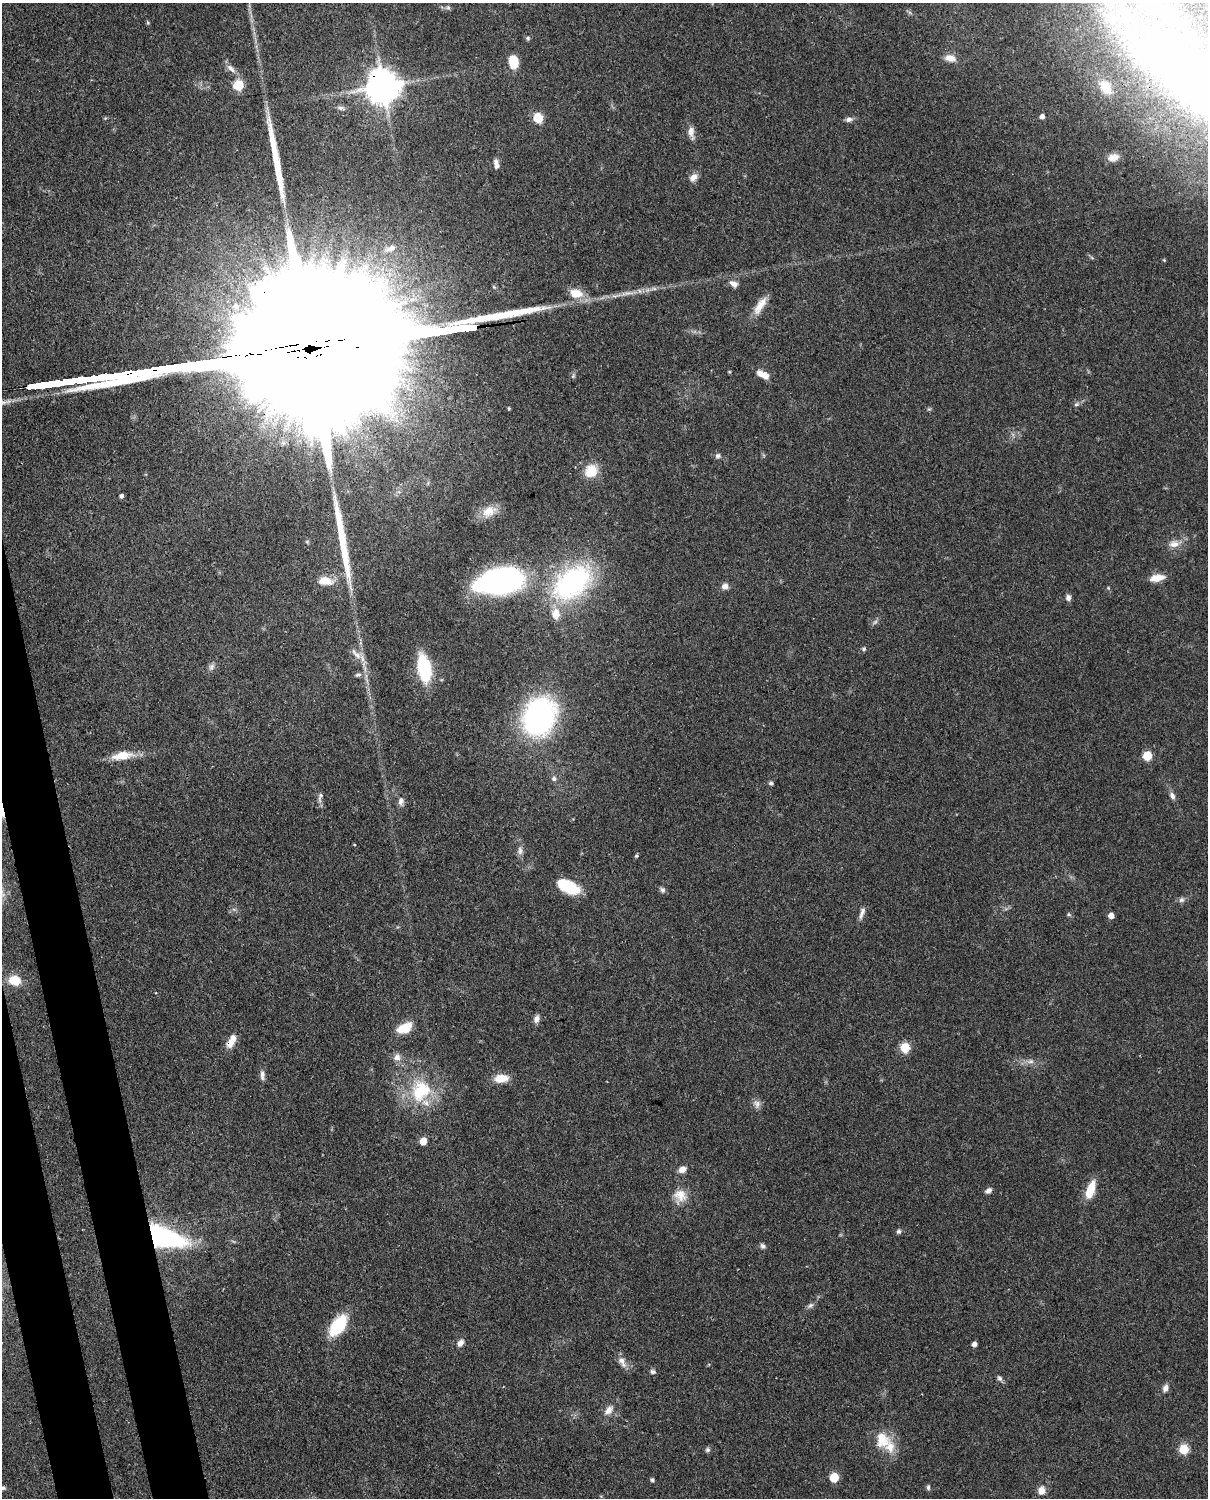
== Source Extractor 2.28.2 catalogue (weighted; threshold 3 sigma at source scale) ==
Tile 7 of 4 x 3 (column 3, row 2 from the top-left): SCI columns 2499-3704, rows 1760-3255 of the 4999 x 4902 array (HDU 1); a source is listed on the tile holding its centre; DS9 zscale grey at full resolution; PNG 1210 x 1500 px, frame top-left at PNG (2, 3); no overlay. Shown black and unused: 4% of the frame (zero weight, under 3 of 4 exposures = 7% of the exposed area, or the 3 px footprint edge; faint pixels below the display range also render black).
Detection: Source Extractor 2.28.2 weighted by HDU 2 'WHT'; one run over the whole footprint, this tile lists its part. Background 0.087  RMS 0.0039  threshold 0.0175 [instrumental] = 3 sigma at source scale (4.5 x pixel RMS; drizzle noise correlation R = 1.50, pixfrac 1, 0.05/0.05 arcsec/px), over >= 5 px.
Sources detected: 112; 2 inside a brighter object's white glare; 3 long thin detections or spike segments (spike, bleed or trail) — not listed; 8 inside a brighter listed object's ellipse — not listed separately; the other 99 listed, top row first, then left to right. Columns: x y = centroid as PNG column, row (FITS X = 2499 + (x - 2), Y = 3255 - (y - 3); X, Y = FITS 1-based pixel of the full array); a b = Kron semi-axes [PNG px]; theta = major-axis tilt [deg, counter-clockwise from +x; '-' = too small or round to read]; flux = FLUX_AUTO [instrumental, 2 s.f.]
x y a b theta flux
448 7 6 5 - 0.8
148 23 7 4 -59 0.51
528 38 6 5 - 0.63
950 58 14 8 -15 3.2
513 62 13 9 -78 8.1
231 68 15 6 -42 2.4
1196 84 192 64 -30 230
238 85 6 6 - 24
383 86 10 10 - 940
341 108 10 5 -16 1.3
1042 117 4 4 - 1.8
538 118 10 9 - 6.6
849 119 10 6 8 1.5
691 132 16 7 -83 2.7
1113 157 13 8 10 3.3
496 162 9 6 -75 1.5
693 177 12 8 43 2.3
390 248 18 8 17 3.9
1164 260 4 4 - 0.38
267 270 13 7 -66 3.2
735 284 9 8 - 1.6
576 293 19 13 -10 6.5
236 306 12 9 -52 4.1
760 306 26 9 56 5.3
117 375 28 3 8 2900
765 375 11 8 -34 3.2
1076 404 8 5 26 0.95
509 408 4 3 - 0.46
718 456 8 6 15 1.1
591 471 17 15 51 7.5
121 496 4 4 - 1.1
489 511 21 14 26 6
307 541 6 4 19 0.46
1174 544 14 9 5 3.4
1157 578 17 8 9 4.8
325 581 17 9 -4 6.7
500 581 43 25 10 100
572 582 59 36 38 60
725 586 8 8 - 2
1068 598 7 6 - 1.5
875 622 8 4 45 0.95
864 649 6 5 - 0.72
357 655 14 8 -37 3.3
211 667 10 7 58 1.5
424 669 24 10 -79 30
358 675 9 6 10 1.2
539 717 29 23 70 100
1147 755 5 5 - 17
122 756 30 10 8 7.4
554 779 7 6 - 1.1
771 783 6 5 - 0.75
1172 796 10 6 -59 1.6
320 797 15 5 76 1.3
401 801 10 7 85 1.8
354 845 3 2 - 0.31
520 851 12 7 -87 1.9
636 856 4 4 - 0.64
568 886 21 13 -28 14
662 890 8 6 -72 1.1
1181 900 8 7 - 1.2
862 913 17 6 73 1.9
1069 914 6 4 -60 0.62
1111 916 5 5 - 2.9
14 980 16 13 -12 6.7
536 1019 10 7 74 1.8
404 1028 15 9 22 8.6
231 1041 18 8 62 4.6
905 1048 6 5 - 21
397 1057 10 10 - 2.4
1031 1061 8 5 17 1.3
262 1075 14 6 -89 1.7
501 1078 15 9 5 6.2
421 1091 33 28 63 24
757 1104 11 9 -62 2
423 1141 5 5 - 6.1
682 1169 10 7 27 2.6
1090 1190 19 8 71 9
988 1191 8 6 30 1.5
680 1196 19 17 87 6.1
899 1231 7 6 - 0.99
161 1236 29 13 -17 110
763 1246 8 6 -36 1.1
810 1305 9 6 44 1.2
338 1325 25 13 54 17
460 1343 10 7 56 2
974 1344 4 4 - 1.9
622 1362 17 8 -62 2.9
653 1372 6 6 - 1.1
999 1378 9 6 -56 1
1165 1388 10 7 70 1.9
609 1410 14 9 46 3.1
882 1439 23 19 -74 10
1184 1449 6 5 - 19
708 1450 6 6 - 0.9
834 1477 6 5 - 14
652 1480 5 5 - 0.65
928 1487 7 4 85 0.85
2 1488 7 5 -6 0.97
1041 1491 11 9 84 3.1
Overlapping masked pixels (flux is a lower limit): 5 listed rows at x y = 1196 84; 383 86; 117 375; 231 1041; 161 1236
Isophote crosses this tile's border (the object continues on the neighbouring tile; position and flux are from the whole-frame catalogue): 2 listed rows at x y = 1196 84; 2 1488